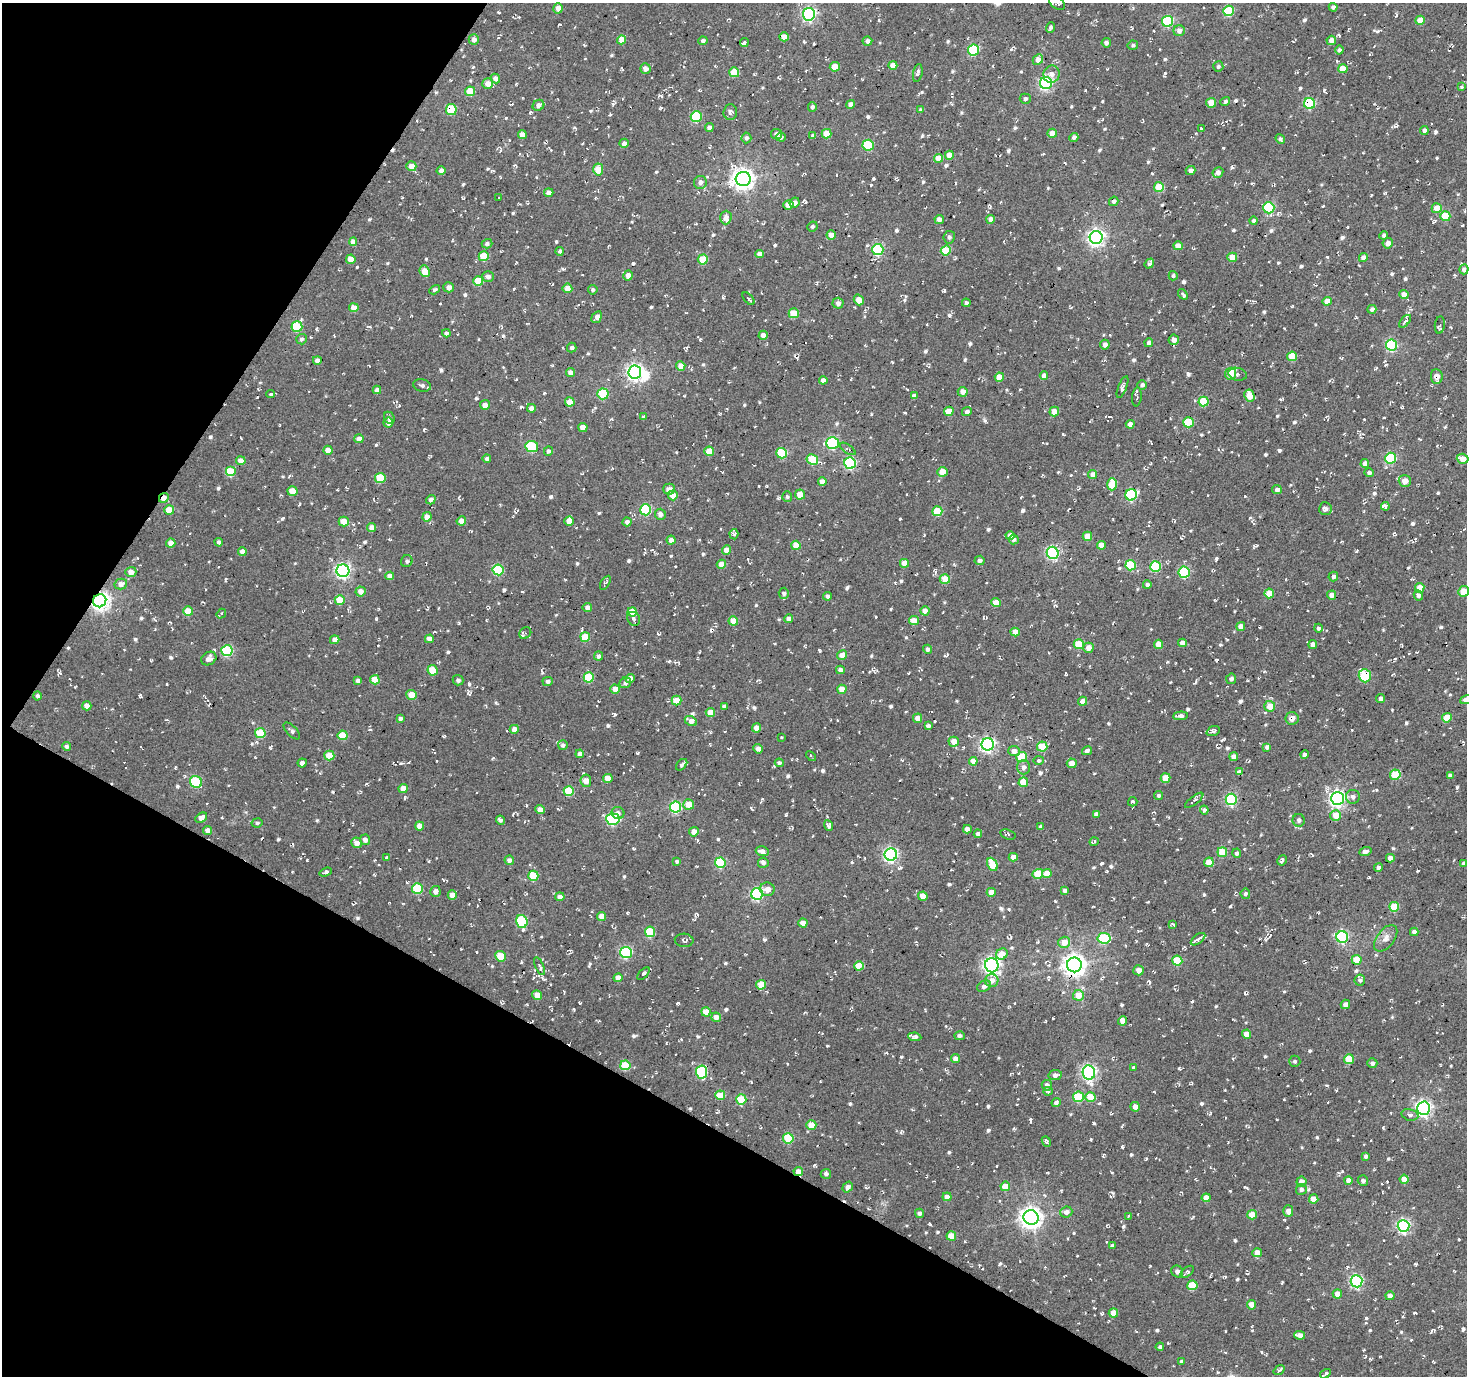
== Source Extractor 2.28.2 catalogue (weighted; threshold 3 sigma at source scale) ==
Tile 9 of 4 x 4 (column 1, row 3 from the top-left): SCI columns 4-1468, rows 1628-3001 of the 5863 x 5936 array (HDU 1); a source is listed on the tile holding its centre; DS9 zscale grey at full resolution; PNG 1469 x 1378 px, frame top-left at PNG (2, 3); each listed source drawn as its Kron ellipse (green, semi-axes under 4 px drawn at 4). Shown black and unused: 28% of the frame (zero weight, under 2 of 3 exposures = <1% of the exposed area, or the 3 px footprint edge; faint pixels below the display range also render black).
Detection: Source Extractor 2.28.2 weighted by HDU 2 'WHT'; one run over the whole footprint, this tile lists its part. Background -0.0241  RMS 0.0085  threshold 0.0381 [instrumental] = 3 sigma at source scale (4.5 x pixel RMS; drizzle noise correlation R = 1.50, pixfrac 1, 0.0396/0.0396 arcsec/px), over >= 5 px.
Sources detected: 1196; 1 inside a brighter object's white glare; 51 cosmic-ray / hot-pixel residue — neither listed nor drawn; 6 inside a brighter listed object's ellipse — not listed separately; of the other 1138, all 500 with FLUX_AUTO >= 1.88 (the completeness limit of this list) listed and drawn (638 fainter detections not listed), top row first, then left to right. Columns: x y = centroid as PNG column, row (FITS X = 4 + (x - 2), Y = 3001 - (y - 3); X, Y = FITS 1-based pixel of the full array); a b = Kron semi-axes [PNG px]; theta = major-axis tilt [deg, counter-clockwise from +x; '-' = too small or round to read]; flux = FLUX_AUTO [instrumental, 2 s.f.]
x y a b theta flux
1057 3 9 5 -35 2.5
1333 7 4 4 - 2.4
558 8 5 5 - 5.2
1228 11 5 5 - 51
809 14 6 6 - 170
1420 20 5 4 - 11
1167 21 5 5 - 81
1050 27 5 3 - 2.3
1179 31 5 5 - 4.3
784 37 5 4 - 8.7
474 40 5 5 - 4.6
621 40 5 4 - 11
1331 40 5 4 - 6.1
703 41 4 4 - 2.2
867 41 5 4 - 3.5
744 42 4 3 - 2.8
1106 43 4 4 - 3.1
1133 45 5 4 - 2
973 50 5 5 - 65
1339 50 4 4 - 2.9
1038 60 6 4 45 8
893 65 4 4 - 8.7
835 67 5 5 - 11
1218 67 5 5 - 1.9
645 68 5 5 - 4.7
1343 69 5 4 - 15
734 72 5 5 - 22
918 73 9 4 80 2.5
1052 74 8 8 - 4.6
495 78 5 4 - 3.6
1046 83 6 6 - 170
488 84 5 5 - 7.6
1461 87 4 3 - 1.9
470 91 5 5 - 19
1025 99 5 5 - 2.3
1225 102 5 4 - 2
1211 103 5 5 - 12
850 104 4 4 - 3.8
1310 104 5 5 - 57
538 105 6 5 - 4.5
812 107 5 4 - 2.3
451 110 5 5 - 32
921 110 4 3 - 2
730 112 8 6 87 2.7
696 117 5 5 - 60
709 128 4 4 - 3.7
1202 128 4 3 - 2.1
1424 130 4 4 - 2.7
1052 133 4 4 - 8.1
776 134 5 5 - 4
827 134 5 4 - 13
522 135 4 4 - 6
813 136 4 3 - 2.7
781 137 5 4 - 2.3
1074 137 4 4 - 2.9
746 138 5 5 - 2.1
1280 139 5 4 - 2.3
624 143 5 4 - 3.4
868 145 5 5 - 43
949 155 4 4 - 9
938 158 4 4 - 11
411 166 5 5 - 8
598 169 6 5 - 16
441 171 4 4 - 3.2
1190 171 5 4 - 3.5
1218 173 5 5 - 4.5
743 179 7 7 - 590
700 182 6 6 - 3.9
1159 187 5 5 - 24
549 193 4 4 - 6
498 198 3 3 - 2
1114 201 5 4 - 2.4
795 203 5 5 - 3.1
788 205 5 4 - 8.9
1269 208 6 5 - 66
1437 208 5 5 - 12
1445 216 5 5 - 24
726 218 7 5 86 5.1
939 219 4 4 - 4.9
991 219 4 4 - 4.7
1254 221 4 4 - 2.3
812 226 5 4 - 1.9
831 235 4 4 - 10
1384 235 4 4 - 2.6
949 237 6 5 - 2.1
1096 237 6 6 - 320
353 242 4 4 - 5.7
1388 243 5 5 - 5.7
487 244 5 4 - 2.2
1178 246 5 4 - 6.9
878 249 6 5 - 72
560 251 4 4 - 1.9
946 251 5 5 - 30
759 254 4 4 - 4.8
484 256 5 5 - 22
1232 257 5 4 - 12
1363 258 4 4 - 4.6
351 259 4 4 - 10
703 260 5 5 - 24
1149 263 5 4 - 2.3
1464 269 5 4 - 4.6
425 271 6 5 - 14
628 275 5 5 - 5.2
488 276 5 5 - 3.3
1173 276 5 4 - 1.9
478 281 5 5 - 20
449 287 5 5 - 4.6
567 288 5 5 - 7.4
435 290 6 4 32 1.9
593 290 5 5 - 2.1
1183 294 6 3 -53 2.5
1404 295 4 4 - 8
748 299 8 4 -49 2.9
859 300 5 5 - 8.5
1327 301 4 4 - 7.1
838 303 5 5 - 3.5
966 303 4 3 - 2
354 308 5 4 - 11
1372 309 4 4 - 2.9
794 313 5 5 - 21
597 317 6 4 56 4.3
1405 321 7 4 47 2.7
1440 325 9 5 83 2
297 327 5 5 - 43
446 333 4 4 - 2.2
763 335 4 4 - 5.4
302 339 5 5 - 2
1174 340 5 5 - 6.3
1149 343 4 4 - 3.2
1105 345 5 5 - 3.8
1392 345 5 5 - 74
572 348 5 4 - 2.2
1292 356 5 5 - 22
317 360 4 4 - 3.7
681 366 4 4 - 6.8
635 372 6 6 - 280
570 373 4 4 - 4.4
1230 374 6 5 - 13
1238 374 9 6 -13 1.9
1044 376 4 4 - 5.3
1437 376 7 6 - 5.3
999 377 5 4 - 12
823 380 4 4 - 3.6
422 385 9 6 -15 3.3
1142 385 4 4 - 2.7
1122 387 11 4 68 3.2
377 390 4 4 - 4
963 392 5 5 - 5.6
270 394 4 3 - 2.6
603 394 5 5 - 50
1249 395 6 5 - 18
914 396 4 4 - 4.1
1137 397 9 5 84 2
570 402 5 4 - 13
1203 402 5 5 - 30
485 405 5 5 - 4.7
531 408 4 4 - 4.7
949 411 5 4 - 11
967 412 5 4 - 2.6
1054 412 5 4 - 9
643 417 4 4 - 2
389 418 6 5 - 2.1
1188 422 5 5 - 38
388 423 5 5 - 4.3
1130 424 4 4 - 5.2
583 427 4 4 - 7.7
359 439 4 4 - 4.3
832 443 6 6 - 77
532 446 6 5 - 39
848 449 9 4 -34 2.3
328 450 4 4 - 9
548 451 5 4 - 2.5
709 451 5 4 - 13
782 453 5 5 - 42
1391 458 5 5 - 56
487 459 4 4 - 2
1463 459 6 5 - 10
812 460 6 5 - 30
241 461 5 4 - 7.6
850 463 6 5 - 110
1365 463 4 4 - 4
230 472 5 5 - 27
942 472 5 4 - 11
1369 473 5 4 - 2.4
1093 475 4 4 - 5.9
380 478 5 5 - 31
1405 481 6 6 - 8.2
822 482 4 4 - 5
1112 484 6 5 - 20
669 489 6 5 - 4.8
1277 489 5 4 - 3.5
292 491 5 5 - 16
673 495 5 5 - 10
800 495 5 5 - 11
1131 495 6 5 - 77
787 497 5 5 - 2
164 498 5 4 - 7.6
431 500 5 4 - 3.3
1385 506 4 4 - 12
1325 509 6 6 - 4.1
169 510 5 5 - 15
646 510 5 5 - 69
937 511 5 5 - 27
660 514 6 5 - 4.5
427 517 5 4 - 7.7
461 521 5 4 - 7.9
569 521 5 4 - 8.8
344 522 5 5 - 11
627 522 4 4 - 3.2
372 528 4 4 - 7.3
734 534 5 4 - 2.8
1010 536 4 4 - 5.2
1087 536 5 4 - 11
671 540 4 4 - 4.7
1014 540 5 5 - 2.5
219 542 4 4 - 2.8
171 543 4 4 - 6.4
796 545 5 4 - 16
1101 545 4 4 - 7.8
726 550 4 4 - 7.9
242 552 4 4 - 5.4
1053 553 6 5 - 130
980 560 5 4 - 2.5
407 561 6 5 - 2.1
904 563 4 4 - 9.8
721 564 5 4 - 7.3
1131 565 5 5 - 41
1155 567 5 5 - 44
498 570 5 5 - 49
343 571 6 6 - 220
131 572 5 5 - 6.6
1184 572 5 5 - 57
390 576 4 4 - 5.5
1333 577 5 4 - 2.3
945 579 5 5 - 22
605 583 8 4 59 2.1
121 584 6 5 - 5.9
1147 585 4 4 - 2.9
1420 588 5 4 - 11
360 591 5 5 - 5.2
1464 591 5 5 - 15
784 593 5 5 - 2.1
1269 593 5 5 - 15
1332 595 4 4 - 6.2
1418 595 5 4 - 2.9
828 596 4 4 - 2.9
340 600 5 5 - 16
100 601 7 6 - 420
996 603 5 4 - 10
587 608 4 4 - 4.2
188 611 5 5 - 15
925 611 4 4 - 6.3
632 612 4 4 - 14
221 614 5 3 - 3.4
634 619 7 6 - 2.3
789 619 4 4 - 4.1
733 621 5 4 - 15
914 621 5 4 - 9.3
1241 626 4 4 - 6.2
1318 628 4 4 - 2
1015 632 4 4 - 10
525 633 6 5 - 2.3
585 637 5 5 - 20
429 639 4 4 - 5
335 640 5 4 - 4.6
1182 643 4 4 - 5.2
1079 644 5 5 - 26
1158 644 4 4 - 10
1313 644 4 4 - 3.9
1088 648 5 5 - 7
928 649 4 4 - 2.7
227 651 5 5 - 64
842 655 5 5 - 8.2
599 656 4 4 - 3.6
209 658 8 6 33 4.3
433 670 5 5 - 17
840 670 4 4 - 3.7
1365 676 6 6 - 51
589 677 5 5 - 35
630 678 4 4 - 4.8
1231 679 5 5 - 2.7
375 680 5 4 - 13
458 680 5 5 - 2.2
358 681 4 3 - 2.8
548 681 5 4 - 2.8
625 683 6 5 - 2.9
615 689 5 4 - 11
842 689 5 4 - 11
412 695 5 5 - 9.9
37 696 4 4 - 1.9
1380 699 4 4 - 3
676 700 5 5 - 21
1466 700 6 4 20 6.4
1083 701 4 4 - 5.8
87 706 4 4 - 5.5
724 706 4 3 - 2.5
1270 706 5 5 - 11
710 713 4 4 - 11
1181 716 7 4 4 3.6
400 718 4 3 - 2.2
917 718 4 4 - 5.9
1292 718 6 6 - 6.2
1447 718 5 4 - 17
691 721 6 4 -26 5.8
928 726 4 4 - 3
756 728 4 4 - 7.7
514 729 4 4 - 6.4
292 731 10 5 -45 2.1
1213 731 7 4 21 2.8
260 733 5 5 - 33
343 735 5 5 - 22
782 737 3 3 - 2.1
954 742 5 5 - 8.7
988 744 6 6 - 210
563 745 5 5 - 2.4
67 746 4 4 - 2.5
1042 747 5 5 - 25
1267 747 4 4 - 3.2
758 749 5 4 - 4.5
1014 751 5 5 - 5.6
1087 751 5 4 - 2.5
580 754 4 4 - 3.7
1305 754 4 3 - 4.8
329 756 5 5 - 19
811 756 6 3 -43 2.3
1021 757 5 5 - 34
1234 757 4 4 - 5.2
1039 760 5 4 - 2
973 761 4 4 - 9.5
302 763 4 4 - 3.5
779 763 4 4 - 2.4
1072 763 5 5 - 7.6
682 765 7 4 48 2
1024 767 7 6 - 3.6
1239 772 4 4 - 3.2
1395 775 5 5 - 26
1450 776 4 4 - 2.7
608 778 4 4 - 11
1165 778 5 4 - 14
586 781 6 5 - 9
196 782 6 5 - 48
1023 782 5 4 - 17
403 788 4 4 - 7.9
569 791 5 5 - 30
1158 795 4 4 - 2.1
1353 797 7 7 - 3.1
1337 798 6 6 - 250
1231 799 5 5 - 94
1194 800 11 4 37 2.6
1133 802 5 4 - 2.5
689 804 5 5 - 13
676 807 5 5 - 83
540 810 4 4 - 6.9
1204 810 4 4 - 3
618 813 6 6 - 3.2
1096 814 4 4 - 2.6
1336 816 5 5 - 13
201 818 6 4 30 5.5
613 819 7 6 - 94
500 820 5 3 - 2
1299 820 6 6 - 3
257 823 5 4 - 2
828 825 6 4 -69 3.4
419 826 4 4 - 7
1041 827 4 4 - 3
967 829 4 4 - 6
208 831 4 4 - 6.7
694 832 5 4 - 5.8
978 834 4 4 - 3.1
1008 834 8 5 -17 2.1
365 840 5 5 - 3.9
1094 842 4 4 - 2
357 843 5 5 - 6.6
762 851 6 5 - 4.4
1222 852 5 5 - 22
1365 852 6 4 20 4.8
1237 853 4 4 - 2.2
891 855 6 6 - 190
1013 857 4 4 - 5.4
387 858 3 3 - 2.8
1390 858 4 4 - 4.9
509 860 5 4 - 3.7
1282 860 5 3 - 2.2
677 861 4 3 - 1.9
1209 862 5 4 - 15
720 863 5 5 - 54
763 863 5 5 - 2.8
1464 863 4 3 - 3.1
992 864 7 5 -64 26
1378 867 4 4 - 2.9
326 872 6 3 20 2.4
1047 873 4 4 - 10
1038 874 5 5 - 24
533 876 5 5 - 26
417 889 5 5 - 47
767 889 7 6 - 7.3
1064 890 4 4 - 2.4
435 891 5 5 - 4
991 892 4 4 - 7.5
757 894 6 6 - 100
1245 894 5 5 - 2.1
452 895 4 4 - 7
923 896 5 4 - 10
560 897 4 4 - 4.4
1394 907 5 5 - 27
602 916 4 4 - 7.7
522 921 6 5 - 60
803 923 4 4 - 7.4
1173 924 3 3 - 2.9
650 932 5 5 - 34
1414 932 4 4 - 3.7
1342 937 6 6 - 110
1104 938 6 5 - 61
1386 938 15 8 53 6.1
1198 939 8 4 38 4.1
684 940 9 6 -4 2.3
1064 942 6 5 - 9.7
626 952 6 5 - 94
1002 954 6 5 - 12
500 956 5 5 - 22
1357 960 5 5 - 18
1177 961 5 5 - 30
992 965 7 6 - 300
1074 965 7 7 - 670
540 966 9 4 -68 2
859 966 5 4 - 20
1139 970 5 5 - 5.8
644 974 8 4 47 2.5
618 978 4 4 - 6.9
992 980 7 6 - 5.6
1360 980 5 5 - 2.5
761 985 5 5 - 21
984 986 7 5 30 3.8
537 995 5 5 - 9.3
1078 995 5 5 - 13
1345 1004 5 4 - 4.3
706 1012 4 4 - 14
716 1017 5 4 - 6.5
1123 1021 4 4 - 8.3
1247 1034 4 4 - 8
960 1036 5 4 - 2.3
915 1037 6 4 -9 3.7
955 1059 4 4 - 4.9
1349 1059 5 5 - 23
1295 1061 6 5 - 2
1372 1063 5 5 - 2.9
625 1065 5 5 - 28
1133 1067 3 3 - 2.1
702 1072 6 5 - 79
1089 1072 7 6 - 210
1055 1075 6 5 - 3.8
1047 1085 5 5 - 3.2
1048 1091 5 4 - 2.6
720 1095 5 4 - 22
1078 1097 5 5 - 40
1090 1097 5 5 - 16
741 1099 5 5 - 31
1056 1103 5 4 - 2.5
1135 1107 5 5 - 5.4
1424 1108 6 6 - 260
1410 1115 8 5 -12 2.5
811 1125 5 5 - 10
788 1138 5 5 - 37
1046 1141 6 4 -66 2
1366 1156 4 4 - 2.3
798 1172 4 4 - 6.8
826 1174 5 5 - 2.3
1404 1179 4 4 - 9.8
1348 1181 4 4 - 6
1363 1181 5 5 - 3.1
1301 1182 5 5 - 5.5
1005 1186 5 4 - 14
848 1187 6 4 55 3.5
1301 1189 5 5 - 2.9
947 1197 4 4 - 7.2
1206 1198 4 4 - 8.7
1314 1199 4 4 - 10
1288 1211 6 5 - 6
1066 1212 6 5 - 4.3
919 1213 5 4 - 2.3
1252 1215 5 4 - 12
1129 1216 3 3 - 2.1
1031 1217 7 7 - 600
1403 1226 6 6 - 150
951 1236 5 5 - 14
1113 1246 4 4 - 2.8
1257 1253 4 4 - 7.7
1177 1271 6 5 - 3.7
1187 1272 8 4 39 2.1
1357 1281 6 6 - 120
1192 1285 5 5 - 26
1337 1294 4 4 - 5.5
1390 1296 4 4 - 4.6
1251 1305 5 4 - 6.7
1113 1313 4 4 - 12
1299 1335 5 4 - 5.3
1160 1347 4 4 - 2.4
1181 1361 4 3 - 2
1279 1370 6 3 34 2.7
1325 1374 6 3 33 2.5
Overlapping masked pixels (flux is a lower limit): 12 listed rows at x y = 1310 104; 451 110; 354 308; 1437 376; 164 498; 937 511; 100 601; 1365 676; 1292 718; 329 756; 1074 965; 798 1172
Isophote crosses this tile's border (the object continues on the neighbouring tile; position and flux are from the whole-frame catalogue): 3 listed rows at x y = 1057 3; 1464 591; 1466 700